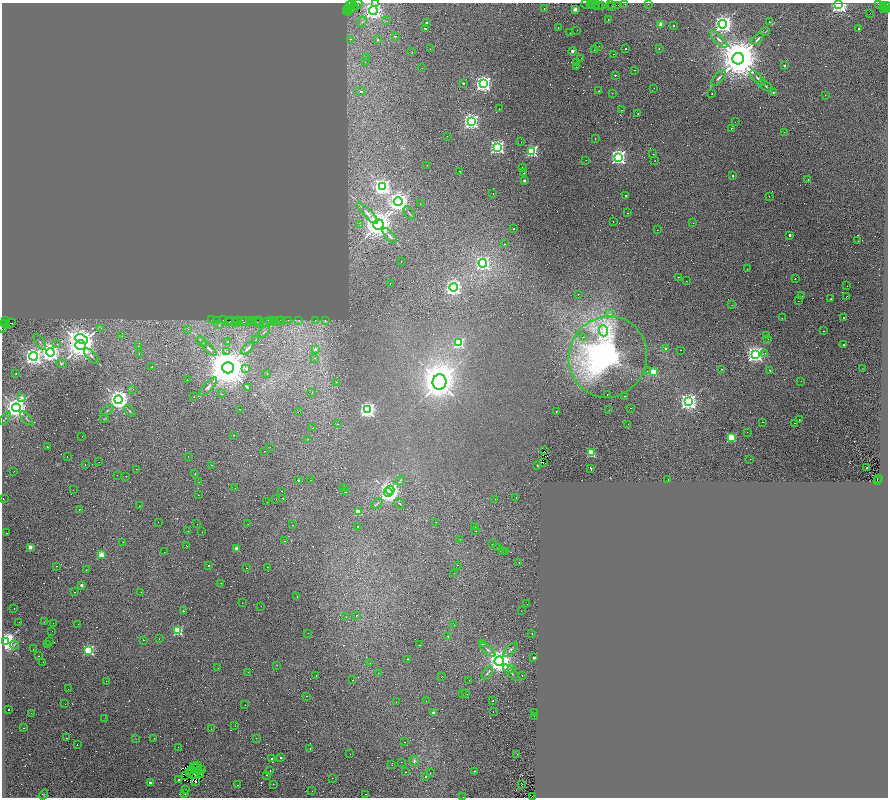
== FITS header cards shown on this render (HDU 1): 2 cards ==
NAXIS1  =                 1772
NAXIS2  =                 1591

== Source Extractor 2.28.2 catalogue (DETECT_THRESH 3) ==
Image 1772 x 1591 px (HDU 1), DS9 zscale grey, zoomed out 1/2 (1 PNG px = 2 x 2 image px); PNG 890 x 800 px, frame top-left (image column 1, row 1590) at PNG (2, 3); each listed source drawn as its Kron ellipse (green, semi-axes under 4 px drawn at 4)
Background 0.193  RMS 0.049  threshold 0.147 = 3 sigma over >= 5 px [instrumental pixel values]
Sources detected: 818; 370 cannot appear on this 1/2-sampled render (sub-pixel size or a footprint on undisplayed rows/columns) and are neither listed nor drawn; the other 448 listed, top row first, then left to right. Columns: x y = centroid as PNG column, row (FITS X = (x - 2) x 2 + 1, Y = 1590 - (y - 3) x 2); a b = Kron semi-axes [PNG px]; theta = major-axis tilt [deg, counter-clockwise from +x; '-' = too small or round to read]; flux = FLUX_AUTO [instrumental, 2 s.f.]
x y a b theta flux
375 3 2 1 - 76
358 4 5 1 - 5.5
586 4 4 2 - 63
590 4 3 1 - 13
595 4 3 2 - 94
648 4 2 1 - 8.4
878 4 2 1 - 120
351 5 4 1 - 56
598 5 2 1 - 20
601 5 3 1 - 28
611 5 3 1 - 16
618 5 2 1 - 14
625 5 2 1 - 4
839 5 3 3 - 4900
350 6 2 2 - 69
590 6 2 1 - 9.6
884 6 2 1 - 66
354 7 2 2 - 25
596 7 2 1 - 50
612 7 2 1 - 71
886 7 5 3 - 230
544 8 2 1 - 11
883 8 4 2 - 17
347 9 2 1 - 12
350 9 4 2 - 45
575 9 2 2 - 110
373 10 4 4 - 4800
887 10 4 2 - 40
347 11 2 1 - 37
348 13 2 1 - 80
869 13 2 1 - 33
608 19 2 1 - 26
387 21 2 2 - 6.1
362 22 5 3 - 16
769 22 2 2 - 18
426 23 2 2 - 6.8
661 24 2 2 - 150
723 24 4 4 - 6100
673 25 2 1 - 200
558 28 2 2 - 20
425 29 3 2 - 10
858 29 2 2 - 62
577 30 2 1 - 18
765 31 4 2 - 6.5
570 33 2 1 - 11
395 36 3 3 - 11
351 39 2 2 - 28
719 39 11 4 -45 36
757 39 7 2 45 20
378 40 3 3 - 10
599 46 2 1 - 5.7
430 49 2 1 - 5.1
625 49 2 2 - 34
659 49 2 2 - 150
594 50 2 2 - 91
572 51 4 4 - 23
412 52 2 1 - 54
613 54 2 1 - 120
366 57 3 2 - 4.3
581 58 2 1 - 10
738 59 6 5 - 60000
365 62 2 2 - 5.4
576 62 2 1 - 15
784 66 2 2 - 9.2
576 67 2 1 - 7
422 68 2 1 - 10
634 70 2 1 - 220
615 75 2 1 - 250
719 78 10 3 46 25
758 78 10 3 -43 25
463 83 2 2 - 8.5
483 84 4 4 - 4400
765 86 8 2 -31 9.2
654 88 2 2 - 23
361 91 5 4 - 24
599 91 2 1 - 110
773 92 3 2 - 11
612 93 2 1 - 35
712 94 2 1 - 4
825 95 2 1 - 16
499 109 2 1 - 10
622 110 2 1 - 5.6
638 114 2 2 - 66
471 122 4 4 - 3700
735 122 2 1 - 10
731 128 2 1 - 160
784 132 2 1 - 9.6
447 136 2 1 - 7.2
595 138 2 2 - 3
521 142 2 1 - 13
497 147 4 4 - 2600
532 151 3 3 - 1600
653 154 2 1 - 12
618 157 4 4 - 3300
586 160 2 1 - 8.8
655 161 2 1 - 10
427 165 2 2 - 25
522 167 2 2 - 13
460 171 2 2 - 27
524 173 2 1 - 64
733 176 3 2 - 8.1
808 179 2 1 - 28
524 180 2 2 - 36
382 187 4 4 - 5500
493 193 2 1 - 120
626 196 2 2 - 95
769 196 2 2 - 79
398 201 4 4 - 8700
420 204 2 1 - 17
367 213 14 4 -45 54
409 213 8 2 -52 11
628 213 2 2 - 42
613 222 2 1 - 14
693 223 2 2 - 4.5
378 224 5 4 - 19000
360 225 3 2 - 5.4
514 228 2 1 - 89
657 230 2 1 - 3.9
790 235 2 2 - 570
390 236 9 3 -48 26
858 241 2 1 - 8.5
505 244 2 1 - 31
401 261 2 1 - 12
483 263 4 4 - 2200
747 269 2 1 - 8
678 277 2 1 - 26
795 279 2 1 - 89
686 281 2 1 - 9.3
390 283 2 1 - 11
847 286 2 1 - 18
453 287 4 4 - 3200
578 294 2 2 - 19
802 296 2 1 - 16
846 296 2 1 - 13
831 299 2 2 - 71
798 301 2 1 - 5.7
732 305 2 2 - 2.7
609 314 2 2 - 20
843 317 2 2 - 43
782 318 2 1 - 8.6
212 320 2 1 - 10
216 320 3 1 - 27
223 320 4 2 - 25
245 320 3 1 - 54
251 320 4 1 - 130
257 320 2 1 - 23
259 320 2 1 - 40
270 320 2 1 - 13
275 320 3 2 - 53
278 320 2 1 - 8
280 320 2 1 - 21
282 320 2 1 - 29
288 320 2 1 - 4.2
299 320 2 1 - 6.9
315 320 4 2 - 4.7
5 321 3 2 - 130
230 321 2 1 - 14
238 321 3 1 - 13
325 321 2 2 - 29
229 322 2 1 - 11
243 322 6 2 -20 200
252 322 3 2 - 92
257 322 6 1 -41 54
273 322 2 1 - 45
10 323 6 2 23 69
235 323 2 1 - 19
267 323 4 2 - 150
3 324 2 1 - 49
6 324 4 2 - 75
219 325 3 2 - 4.5
2 328 4 1 - 32
101 328 2 2 - 5
188 329 2 2 - 4.8
603 331 5 4 - 44
824 331 2 1 - 16
264 332 7 2 46 6.7
767 335 2 1 - 31
122 336 2 1 - 7.5
583 337 2 1 - 15
82 339 6 4 -22 5700
768 339 2 2 - 6
256 340 4 2 - 6.1
202 341 6 3 -39 12
40 342 9 3 -56 15
228 342 2 1 - 40
459 343 3 3 - 990
57 344 3 3 - 11
844 344 2 2 - 11
81 345 5 4 - 19000
138 346 2 2 - 14
247 348 7 3 43 18
665 348 2 2 - 32
209 349 9 3 -45 24
315 349 3 3 - 35
681 350 2 1 - 10
50 352 4 4 - 7700
227 352 2 1 - 55
765 353 2 2 - 5.2
139 354 2 1 - 54
755 354 4 4 - 4600
33 356 4 4 - 5000
91 356 9 3 -48 22
608 357 41 39 65 3200
315 358 2 1 - 19
61 364 5 4 - 16
152 367 2 1 - 63
228 368 6 5 - 56000
862 368 2 1 - 2.3
246 369 4 3 - 19
722 369 2 1 - 42
770 370 2 2 - 100
647 371 2 2 - 5.9
653 372 3 3 - 340
16 374 2 2 - 32
267 374 2 2 - 21
187 380 2 2 - 28
801 381 2 1 - 7.7
336 382 2 1 - 21
440 382 7 7 - 17000
208 387 12 4 47 40
248 387 3 2 - 59
133 389 2 1 - 2.4
312 392 2 1 - 8.1
221 394 2 2 - 15
607 395 2 1 - 6.2
624 396 2 1 - 15
21 397 2 2 - 66
193 397 2 2 - 14
118 400 4 4 - 8000
688 402 4 4 - 4800
16 408 4 4 - 9300
630 408 2 1 - 5.9
240 409 2 1 - 21
107 410 7 3 40 14
367 410 4 4 - 3800
609 410 2 1 - 7.4
130 411 7 3 -45 13
556 411 2 1 - 68
298 412 2 1 - 9
5 418 7 2 54 11
27 419 9 2 -51 12
104 419 4 3 - 8
799 420 2 1 - 12
762 422 2 1 - 26
795 423 2 1 - 13
338 424 2 1 - 9.1
628 424 2 2 - 15
313 428 2 2 - 16
747 432 2 1 - 14
234 435 2 1 - 2.8
82 436 2 1 - 9.3
731 438 3 3 - 590
308 439 2 1 - 5.1
47 447 2 2 - 15
270 447 2 1 - 8.9
264 451 2 1 - 17
545 451 2 1 - 2.8
591 453 3 3 - 570
67 457 2 1 - 8.7
188 457 2 1 - 20
750 459 2 1 - 13
99 462 2 1 - 20
543 463 2 1 - 2.9
85 464 2 1 - 58
211 465 2 2 - 33
537 465 3 2 - 7.6
866 468 2 1 - 4.8
136 469 2 1 - 8.2
591 469 3 2 - 260
14 471 2 1 - 13
195 474 2 1 - 12
117 475 2 1 - 13
126 476 2 1 - 45
878 479 2 1 - 20
299 480 2 2 - 13
310 480 2 1 - 9.5
400 480 5 3 - 15
668 480 2 2 - 66
878 480 3 1 - 47
199 482 2 1 - 7.1
235 488 2 2 - 20
343 488 2 1 - 120
73 490 2 1 - 7.6
390 490 4 4 - 1200
282 491 2 2 - 27
345 492 2 2 - 13
388 492 4 4 - 7400
198 495 2 1 - 2.5
283 498 2 1 - 370
516 498 2 1 - 18
3 499 2 1 - 2.7
276 499 2 1 - 39
495 499 2 1 - 11
267 502 2 1 - 14
377 504 6 3 40 13
399 504 6 2 -44 7.1
139 506 2 1 - 17
79 510 2 2 - 52
358 512 3 2 - 310
158 522 2 1 - 14
436 522 2 1 - 14
197 524 2 1 - 6.2
248 524 2 1 - 15
292 525 2 1 - 5.8
357 526 2 2 - 60
475 527 2 1 - 11
188 531 2 1 - 11
476 531 2 1 - 9.9
202 532 2 1 - 17
6 533 2 1 - 56
460 539 2 1 - 11
284 541 2 1 - 11
123 542 2 1 - 11
492 544 2 1 - 10
186 546 3 1 - 9.7
30 547 2 2 - 100
236 548 2 2 - 110
497 548 2 1 - 24
502 550 2 1 - 16
164 552 2 1 - 8.8
506 552 2 1 - 38
101 555 3 2 - 310
519 562 2 1 - 43
458 565 2 2 - 34
56 566 2 2 - 26
208 566 2 2 - 29
267 567 2 1 - 51
247 568 2 1 - 36
86 570 3 2 - 3.9
454 573 2 1 - 16
221 583 2 2 - 22
81 585 2 2 - 35
74 592 2 1 - 19
141 592 2 1 - 11
297 597 2 1 - 100
242 603 2 2 - 29
527 604 2 1 - 15
261 606 2 1 - 11
14 608 2 1 - 19
183 611 2 2 - 21
521 611 2 1 - 15
356 616 2 2 - 80
346 617 2 1 - 6.6
19 622 2 1 - 8
44 622 2 2 - 100
53 623 2 1 - 15
78 624 2 1 - 9.8
454 625 2 2 - 9.3
52 631 2 1 - 12
178 631 3 3 - 800
308 633 2 2 - 14
532 633 2 2 - 50
448 636 2 2 - 13
159 639 2 1 - 7.7
143 640 2 1 - 38
50 641 2 1 - 9.3
6 642 4 3 - 7600
47 644 2 1 - 17
482 644 2 1 - 140
14 645 4 3 - 18
419 645 2 1 - 39
33 649 2 1 - 15
487 649 10 3 -41 18
88 650 3 3 - 1200
510 650 9 3 44 20
38 656 2 1 - 18
534 658 2 2 - 64
407 659 2 1 - 160
499 661 4 4 - 12000
43 662 2 1 - 14
370 663 2 1 - 52
277 665 2 1 - 13
218 668 2 1 - 7.5
512 669 2 1 - 110
248 672 2 2 - 11
378 673 2 1 - 6.8
487 673 7 3 51 15
511 673 11 2 -44 14
316 675 2 2 - 16
522 675 2 1 - 32
441 676 2 1 - 18
353 680 2 1 - 19
469 680 2 1 - 9.5
106 681 2 1 - 16
68 689 2 1 - 8.3
462 694 2 1 - 73
466 694 2 1 - 12
306 696 2 1 - 35
426 701 2 1 - 15
493 701 2 1 - 26
396 702 2 1 - 6.8
65 704 2 1 - 6.2
245 705 2 1 - 8.7
9 709 2 2 - 140
493 712 2 1 - 51
31 713 2 1 - 8.6
433 713 2 2 - 39
534 713 2 1 - 33
534 716 2 1 - 6.7
105 718 2 1 - 5.4
235 725 3 2 - 23
24 728 2 1 - 12
211 729 2 1 - 8.3
66 738 2 2 - 53
154 738 2 1 - 11
256 738 2 2 - 4.2
136 739 2 1 - 2.7
404 742 2 1 - 22
77 745 2 1 - 24
178 747 2 1 - 13
310 748 2 1 - 18
350 754 2 1 - 7.3
517 754 2 1 - 130
281 757 2 2 - 18
272 758 2 2 - 83
414 761 5 5 - 22
401 762 2 1 - 9.6
197 765 2 1 - 5.6
392 765 2 1 - 30
196 766 3 1 - 3.1
193 767 2 1 - 1.7
202 769 2 1 - 3.7
192 771 2 1 - 2.6
198 771 2 1 - 1.3
270 771 3 2 - 67
475 771 2 2 - 13
405 772 2 1 - 30
189 773 3 1 - 0.25
430 773 2 1 - 41
201 774 2 1 - 2.7
186 775 2 1 - 3
195 775 2 1 - 3.8
267 775 2 2 - 78
425 776 2 2 - 75
332 778 2 1 - 11
179 780 2 2 - 69
195 782 2 1 - 3.3
150 783 2 2 - 79
273 784 2 2 - 5.1
522 784 3 1 - 2.9
237 785 2 1 - 10
186 790 2 1 - 33
312 791 2 1 - 7.8
185 794 2 1 - 14
366 794 2 1 - 13
43 795 5 3 - 8.1
533 796 2 1 - 43
463 797 2 1 - 13
At the frame edge (FLAGS 8, measured only in part): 6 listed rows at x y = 375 3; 886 7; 887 10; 2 328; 533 796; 463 797
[370 sub-pixel or undisplayed-footprint detections neither listed nor drawn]